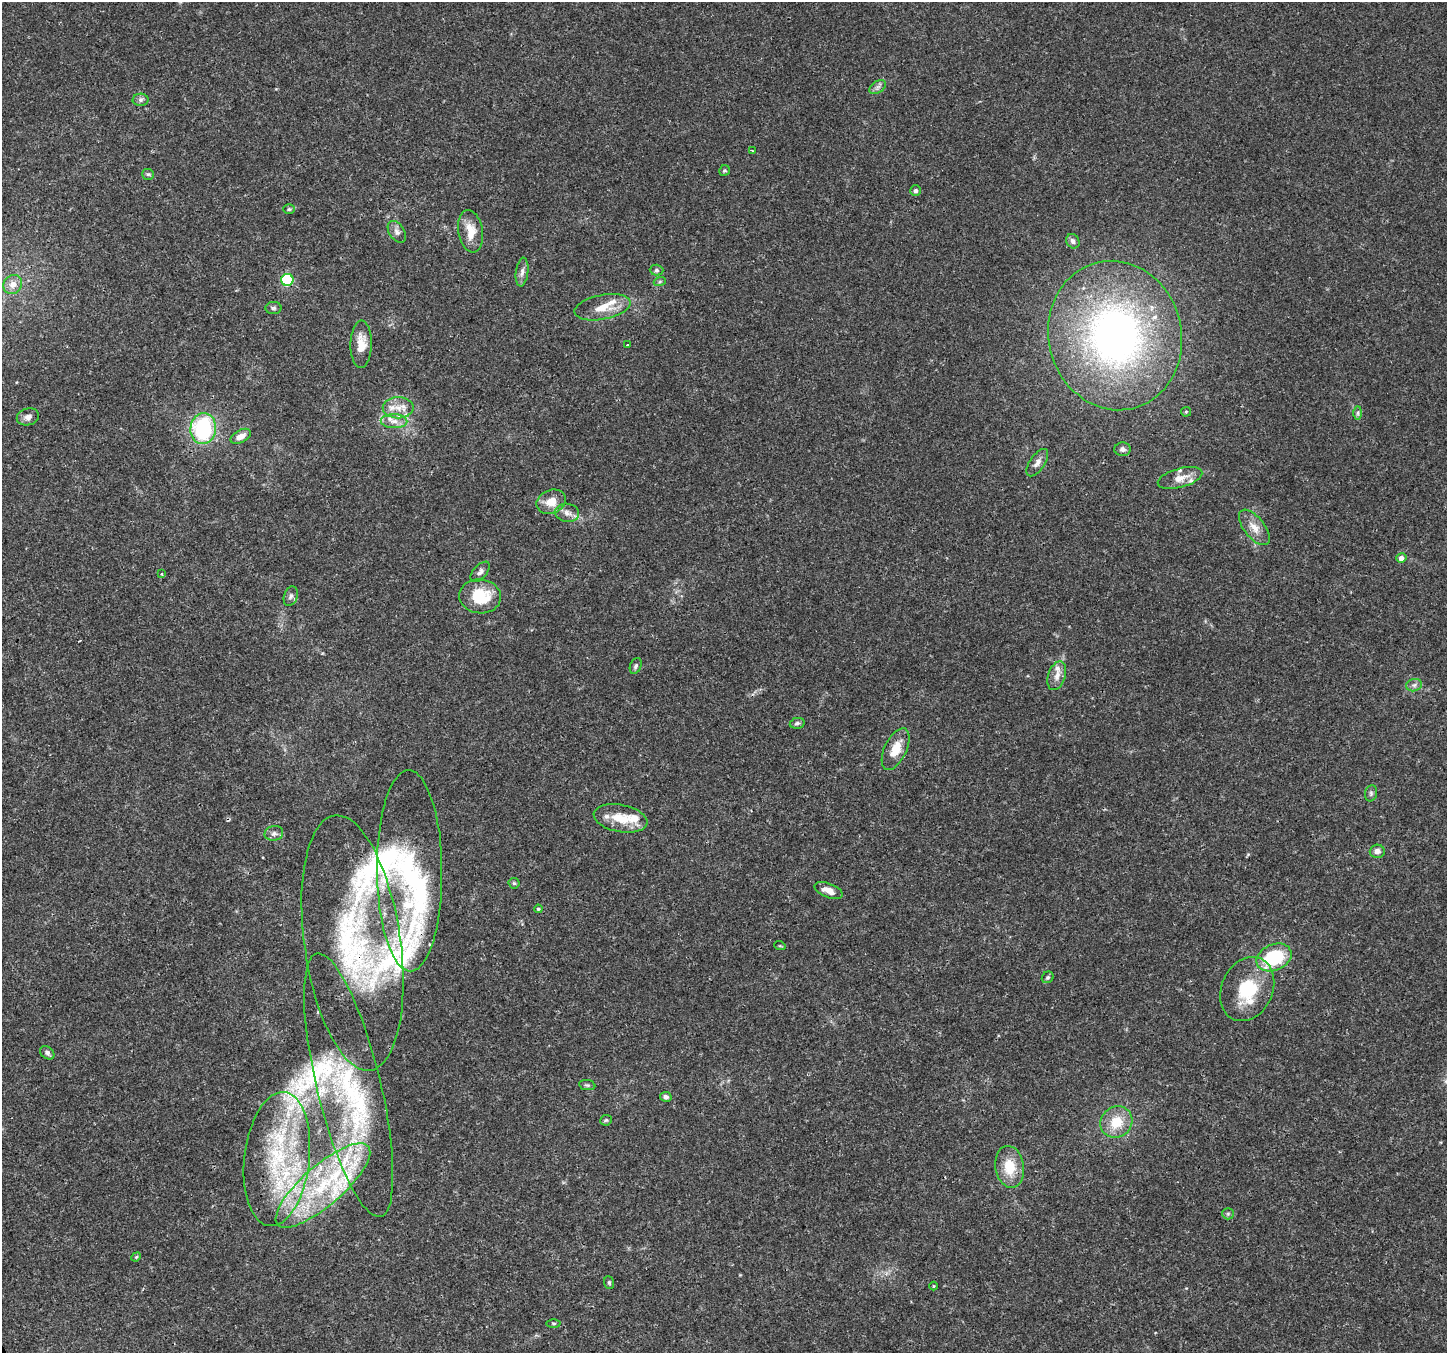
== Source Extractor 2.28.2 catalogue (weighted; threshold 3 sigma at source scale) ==
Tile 7 of 4 x 4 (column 3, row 2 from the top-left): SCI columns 2898-4342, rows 2868-4218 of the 5790 x 5675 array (HDU 1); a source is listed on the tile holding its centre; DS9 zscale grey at full resolution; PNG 1449 x 1355 px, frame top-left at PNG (2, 2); each listed source drawn as its Kron ellipse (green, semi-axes under 4 px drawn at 4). Shown black and unused: <1% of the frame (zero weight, under 3 of 4 exposures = <1% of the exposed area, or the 3 px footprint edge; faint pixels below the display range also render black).
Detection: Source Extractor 2.28.2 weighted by HDU 2 'WHT'; one run over the whole footprint, this tile lists its part. Background 0.0206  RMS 0.0019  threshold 0.00843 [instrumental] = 3 sigma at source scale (4.5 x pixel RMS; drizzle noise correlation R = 1.50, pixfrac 1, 0.0396/0.0396 arcsec/px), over >= 5 px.
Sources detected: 86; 16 inside a brighter listed object's ellipse — not listed separately; the other 70 listed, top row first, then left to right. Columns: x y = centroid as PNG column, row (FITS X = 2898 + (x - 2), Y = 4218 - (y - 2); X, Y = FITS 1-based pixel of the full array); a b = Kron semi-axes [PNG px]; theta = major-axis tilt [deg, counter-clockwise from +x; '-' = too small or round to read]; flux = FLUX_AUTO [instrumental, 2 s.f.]
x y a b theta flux
878 87 9 6 36 0.61
140 100 8 6 2 0.55
752 151 3 2 - 0.23
724 171 6 5 - 0.32
148 174 6 5 - 0.34
915 191 5 5 - 0.45
289 209 6 5 - 0.31
471 231 21 12 -80 3.3
397 232 12 7 -57 0.86
1073 241 7 6 - 0.76
656 270 7 5 -2 0.44
522 272 14 6 83 0.94
287 280 6 6 - 16
660 281 6 4 20 0.25
13 284 10 9 - 1.7
602 307 28 12 11 3.8
273 308 8 6 1 0.43
1115 335 75 66 -76 79
361 344 23 10 89 2.9
627 345 2 2 - 0.16
398 408 15 10 0 2.3
1186 412 5 5 - 0.23
1358 413 7 4 89 0.38
28 417 11 8 16 1
394 421 13 7 -1 1.4
203 428 15 12 84 19
241 436 11 6 29 1.7
1123 449 8 7 - 0.62
1037 463 16 7 55 1.1
1180 478 23 9 16 2.3
551 502 15 11 22 2.9
567 513 12 9 -8 1.3
1254 527 21 10 -52 2.2
1401 558 5 4 - 1.1
480 572 12 6 48 0.74
162 574 4 3 - 0.21
291 596 10 6 71 0.64
480 596 21 17 -6 6.9
636 666 8 5 67 0.42
1057 676 15 8 72 1.5
1414 685 8 6 14 0.59
797 723 7 5 11 0.44
896 749 22 11 64 3.7
1371 793 8 6 77 0.45
621 818 27 13 -11 5.1
274 833 9 7 10 0.71
1377 851 7 6 - 1
410 871 100 32 -89 28
514 883 5 5 - 0.29
829 891 15 7 -21 1.6
538 909 4 4 - 0.28
352 943 129 48 -82 43
780 946 6 3 -18 0.18
1274 957 18 13 23 13
1048 977 6 5 - 0.38
1247 989 33 25 65 9.4
47 1053 8 6 -40 0.6
349 1085 135 32 -76 34
587 1085 8 5 -8 0.35
666 1097 6 5 - 0.61
606 1120 6 5 - 0.31
1116 1122 16 15 - 4.6
277 1159 67 32 83 28
1010 1167 21 14 -81 4.7
323 1185 60 20 41 22
1228 1214 6 5 - 0.35
136 1257 5 4 - 0.22
609 1283 6 5 - 0.28
934 1286 4 3 - 0.15
553 1323 7 3 0 0.26
Overlapping masked pixels (flux is a lower limit): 3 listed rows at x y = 287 280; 352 943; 349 1085